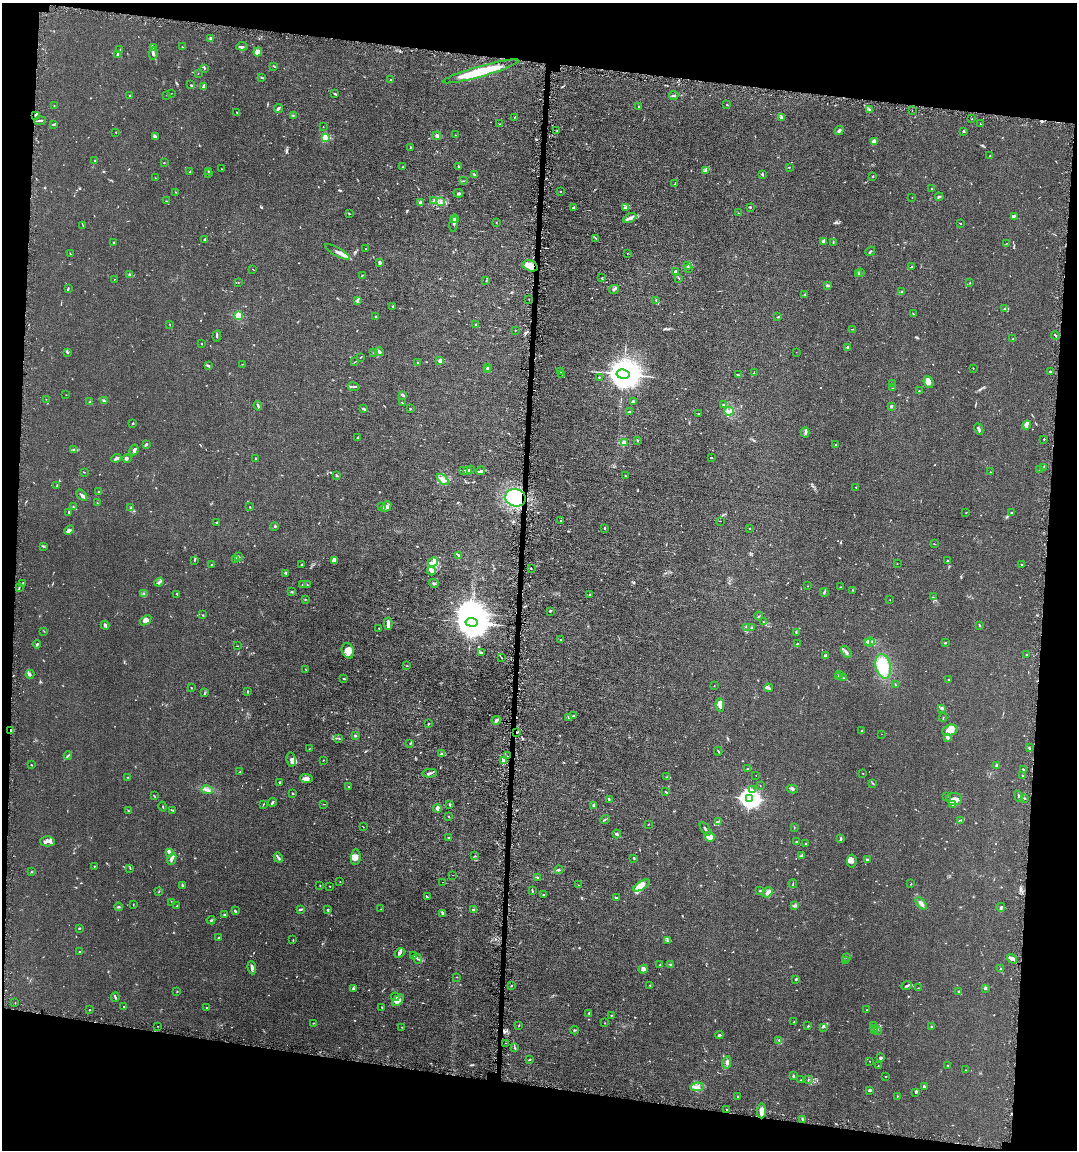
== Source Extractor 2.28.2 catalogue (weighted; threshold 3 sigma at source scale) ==
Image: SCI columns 219-4515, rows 1-4591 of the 4623 x 4591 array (HDU 1 of 3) = the unmasked area's bounding box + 8 px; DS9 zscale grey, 4 x 4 block average (1 PNG px = mean of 4 x 4 image px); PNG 1079 x 1152 px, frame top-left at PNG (2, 3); each listed source drawn as its Kron ellipse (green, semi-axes under 4 px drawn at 4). Shown black and unused: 16% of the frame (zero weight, under 4 of 8 exposures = <1% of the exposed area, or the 3 px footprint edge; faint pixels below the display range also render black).
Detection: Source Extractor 2.28.2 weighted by HDU 2 'WHT'. Background 0.0144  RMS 0.0024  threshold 0.00972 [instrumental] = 3 sigma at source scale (4.09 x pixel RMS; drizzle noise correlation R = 1.36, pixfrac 0.8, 0.05/0.05 arcsec/px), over >= 5 px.
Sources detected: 885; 9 too faint to see at this stretch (4 x 4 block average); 3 inside a brighter object's white glare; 13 cosmic-ray / hot-pixel residue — neither listed nor drawn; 31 coinciding with a brighter row at this scale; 60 inside a brighter listed object's ellipse — not listed separately; of the other 769, all 500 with FLUX_AUTO >= 0.468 (the completeness limit of this list) listed and drawn (269 fainter detections not listed), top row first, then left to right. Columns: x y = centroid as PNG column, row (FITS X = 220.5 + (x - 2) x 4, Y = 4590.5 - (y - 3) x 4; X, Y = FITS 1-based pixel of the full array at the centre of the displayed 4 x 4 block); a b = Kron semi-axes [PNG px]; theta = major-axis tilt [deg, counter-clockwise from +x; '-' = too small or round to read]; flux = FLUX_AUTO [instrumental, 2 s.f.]
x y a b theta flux
210 38 3 3 - 1.5
242 46 5 2 - 1.3
182 47 2 2 - 0.48
153 48 3 2 - 1.4
120 49 2 2 - 0.62
258 52 4 4 - 7.7
118 54 2 2 - 6.3
153 54 6 3 80 3
274 66 3 2 - 1.2
205 68 3 2 - 0.57
481 71 39 5 16 57
198 73 2 2 - 0.48
262 77 4 2 - 1.2
391 80 2 2 - 1.2
190 85 3 2 - 1.2
204 87 4 2 - 4.2
171 93 2 2 - 0.47
335 94 4 2 - 2
129 95 2 2 - 0.92
167 95 3 2 - 0.47
674 96 4 2 - 2.6
727 105 2 2 - 0.69
54 106 2 2 - 1.8
639 106 2 2 - 1.4
278 108 5 2 - 2.9
869 109 3 2 - 1.5
912 111 2 2 - 0.62
237 113 3 2 - 0.66
293 115 2 2 - 0.84
36 116 2 2 - 0.87
514 117 2 2 - 0.69
781 117 3 2 - 1.8
972 119 2 2 - 0.67
40 121 6 2 6 2.5
54 124 4 2 - 2
500 124 2 2 - 0.63
980 124 2 2 - 0.54
323 127 2 2 - 0.5
839 130 5 3 - 2.9
557 131 2 2 - 0.89
963 131 4 2 - 1.1
116 132 2 2 - 0.73
455 135 2 2 - 0.49
155 136 4 4 - 2.3
437 136 4 3 - 3.1
325 137 2 2 - 54
874 141 3 3 - 5.8
410 147 2 2 - 0.8
990 156 2 2 - 0.76
94 160 2 2 - 0.72
164 163 3 2 - 0.59
458 166 3 2 - 0.89
403 167 2 2 - 0.64
789 167 2 2 - 0.6
221 169 2 2 - 0.47
706 170 3 3 - 2.5
209 171 2 2 - 0.8
190 172 2 2 - 1.4
209 174 3 2 - 0.63
762 174 3 2 - 1.7
475 175 3 2 - 4.5
872 176 2 2 - 0.73
155 178 2 2 - 0.64
463 181 4 2 - 0.98
675 183 3 2 - 0.83
932 189 2 2 - 0.71
561 191 2 2 - 0.86
175 192 2 2 - 0.47
458 193 5 2 - 1.9
912 197 2 2 - 0.47
939 197 4 2 - 1.6
166 201 3 2 - 0.82
434 201 2 2 - 0.64
440 202 3 2 - 2
420 203 3 3 - 3.4
626 207 3 2 - 1.7
751 207 3 2 - 0.77
573 208 2 2 - 2
738 213 2 2 - 0.74
349 214 2 2 - 0.49
1014 216 4 2 - 1.8
630 218 7 4 28 4.8
455 220 3 3 - 3.2
496 222 2 2 - 0.54
454 223 9 3 83 2.9
960 223 2 2 - 0.78
83 226 4 2 - 0.94
596 238 2 2 - 0.99
205 239 2 2 - 1.2
823 241 2 2 - 5.2
114 242 2 2 - 2.4
833 242 3 2 - 0.77
1007 243 2 2 - 0.49
365 249 2 2 - 0.62
870 251 5 2 - 1.2
338 252 14 3 -29 6.9
627 253 2 2 - 0.58
70 254 3 2 - 1.1
380 262 3 2 - 3.1
530 266 8 5 -22 13
688 266 2 2 - 0.96
911 267 3 2 - 1.2
689 268 2 2 - 0.74
253 269 2 2 - 0.56
675 271 3 2 - 2
861 273 2 2 - 0.83
858 274 3 2 - 1.5
129 275 2 2 - 2.1
362 275 3 2 - 0.72
602 278 2 2 - 1
679 278 3 2 - 0.73
114 280 2 2 - 0.54
486 281 2 2 - 0.74
238 282 2 2 - 0.55
970 283 2 2 - 0.89
828 285 3 2 - 2.5
68 288 3 2 - 0.97
614 289 5 2 - 2.2
902 292 3 2 - 1.5
805 295 3 2 - 0.92
529 299 2 2 - 0.78
357 300 4 2 - 2
656 300 4 2 - 1.3
393 306 2 2 - 1.5
1004 309 3 2 - 1.6
913 314 4 2 - 0.77
238 315 2 2 - 66
376 317 2 2 - 1.5
778 317 3 2 - 1.2
169 324 2 2 - 0.51
475 325 3 2 - 2.3
853 329 3 2 - 0.55
515 330 2 2 - 0.87
1055 335 4 2 - 1.6
217 336 6 2 82 1.7
1013 338 3 2 - 0.99
202 343 2 2 - 0.74
848 347 2 2 - 2.6
374 352 2 2 - 0.53
379 352 5 4 - 3.1
796 352 2 2 - 0.59
67 353 2 2 - 1.1
361 357 3 2 - 0.62
440 361 2 2 - 14
354 362 2 2 - 0.57
418 363 2 2 - 0.59
242 364 2 2 - 0.49
209 365 2 2 - 0.93
488 367 3 2 - 3.3
973 368 2 2 - 0.79
487 370 3 2 - 1.3
1050 371 2 2 - 5
561 372 2 2 - 0.65
754 373 2 2 - 0.78
562 374 2 2 - 0.51
623 374 6 4 -10 5100
738 375 3 2 - 1.1
599 377 2 2 - 2.1
928 382 6 4 -66 5.9
892 384 3 2 - 0.69
353 387 5 2 - 2.4
893 388 2 2 - 0.52
919 391 2 2 - 0.74
66 395 2 2 - 0.55
403 395 3 2 - 3.4
46 399 2 2 - 0.48
104 401 3 2 - 1.4
633 401 2 2 - 3.1
90 402 2 2 - 0.98
402 403 2 2 - 0.96
723 404 2 2 - 0.49
258 406 5 2 - 2.5
891 406 2 2 - 3.8
363 409 4 2 - 2.3
410 409 2 2 - 0.9
729 411 5 2 - 3.1
629 412 2 2 - 6.8
698 414 2 2 - 0.66
133 423 2 2 - 1.2
1027 425 4 3 - 2.7
979 429 6 2 -64 3.9
805 432 5 2 - 2.3
357 438 2 2 - 0.62
1044 439 2 2 - 0.82
637 440 3 2 - 0.95
624 443 2 2 - 50
836 444 2 2 - 1.3
146 445 3 2 - 2.2
74 450 3 2 - 1.6
134 450 5 3 - 2.9
116 458 5 3 - 3.7
127 458 5 2 - 2.2
255 458 2 2 - 0.76
712 458 3 2 - 0.67
1043 467 2 2 - 0.66
1040 469 2 2 - 1.3
467 470 4 3 - 2
470 470 4 2 - 1.2
464 471 3 2 - 1.1
481 471 4 3 - 2.1
84 472 2 2 - 0.6
990 472 2 2 - 0.49
337 475 4 2 - 1.2
625 476 2 2 - 0.87
443 480 7 3 -43 6.1
57 486 3 2 - 1.1
856 487 2 2 - 0.64
98 492 4 2 - 0.99
82 495 7 3 -45 4.3
515 498 10 8 -15 220
97 503 2 2 - 0.75
382 506 2 2 - 1.6
73 507 3 2 - 0.96
131 507 3 2 - 0.95
250 507 2 2 - 0.57
386 507 6 2 50 4.2
69 512 3 2 - 1.5
966 512 3 2 - 0.51
1012 512 3 2 - 0.96
561 520 2 2 - 0.79
720 521 2 2 - 0.82
217 522 2 2 - 0.89
275 526 2 2 - 7.1
605 528 2 2 - 1.9
749 529 2 2 - 0.58
69 530 5 4 - 4.3
934 544 3 2 - 0.74
43 546 3 2 - 1.1
458 555 2 2 - 0.74
239 557 2 2 - 1
235 559 2 2 - 2.1
195 560 3 2 - 0.71
335 560 3 2 - 4.7
947 561 2 2 - 1.1
433 562 5 3 - 4.7
897 564 2 2 - 0.53
212 565 2 2 - 0.75
301 565 2 2 - 1.2
1022 565 2 2 - 0.86
531 569 2 2 - 0.49
431 571 4 3 - 5.3
285 573 3 2 - 1.1
159 582 5 2 - 2.5
22 583 2 2 - 0.64
434 583 5 2 - 1.6
303 584 2 2 - 0.97
307 584 2 2 - 0.58
808 586 2 2 - 0.54
840 587 2 2 - 0.51
19 588 2 2 - 0.65
853 590 2 2 - 0.75
292 591 3 2 - 1.6
824 592 4 2 - 1.8
144 593 2 2 - 0.63
177 594 3 2 - 0.87
590 595 2 2 - 1.2
933 597 2 2 - 0.77
305 599 2 2 - 0.59
890 600 2 2 - 0.63
550 611 3 2 - 1.3
203 615 2 2 - 0.55
759 616 4 2 - 0.68
146 620 6 4 36 5.4
471 622 6 4 -8 4400
763 622 2 2 - 0.51
388 623 6 3 87 4.8
105 625 4 3 - 3.1
980 625 3 2 - 1.1
747 627 2 2 - 0.67
752 627 2 2 - 0.69
379 628 2 2 - 0.91
44 631 2 2 - 0.58
796 632 2 2 - 0.69
561 640 2 2 - 1.1
870 642 4 2 - 1.7
867 643 3 2 - 2.3
945 643 2 2 - 1.3
37 644 4 2 - 1.7
797 644 2 2 - 2.1
237 646 3 2 - 0.55
348 651 8 6 -68 9
847 652 7 2 -51 3.3
481 653 3 2 - 1.7
1027 655 2 2 - 3.1
825 656 3 2 - 2.5
501 657 2 2 - 0.53
407 666 2 2 - 0.49
883 666 12 7 -76 46
306 670 3 2 - 0.65
30 674 4 2 - 1.7
840 675 2 2 - 0.95
839 677 3 2 - 2.4
844 678 3 2 - 1
344 679 3 2 - 1.1
948 679 2 2 - 1.3
896 685 3 2 - 0.92
714 686 2 2 - 0.5
191 688 3 2 - 0.55
769 688 4 2 - 4.8
247 692 2 2 - 1.7
204 693 3 2 - 0.89
720 705 7 4 -82 6.8
942 708 4 2 - 3.7
573 716 2 2 - 1.8
943 717 4 2 - 0.7
569 718 3 2 - 1
496 720 4 3 - 3.5
428 724 2 2 - 1.1
11 730 2 2 - 1.4
950 730 8 5 14 13
861 731 2 2 - 0.77
516 732 2 2 - 1.3
881 734 2 2 - 0.61
355 736 2 2 - 1.4
947 737 3 2 - 4.1
339 738 2 2 - 0.66
410 743 3 2 - 0.97
1029 748 2 2 - 1.3
309 749 2 2 - 0.49
718 751 4 2 - 1
441 754 3 2 - 1.5
68 756 4 2 - 1.5
507 756 2 2 - 0.56
291 760 7 4 -80 4.6
323 760 2 2 - 0.59
503 761 2 2 - 25
31 765 2 2 - 0.9
997 765 2 2 - 4.6
748 769 2 2 - 0.55
1023 769 3 2 - 1.1
240 772 4 2 - 1.4
429 773 7 2 3 2.7
863 773 2 2 - 1.3
756 775 2 2 - 0.55
1022 776 3 2 - 1
128 777 3 2 - 0.92
666 777 2 2 - 0.55
306 778 6 3 -7 4
279 782 2 2 - 1
873 784 2 2 - 0.52
348 786 2 2 - 1
760 786 2 2 - 0.53
793 789 6 3 -14 2.3
207 790 6 2 -9 2.9
752 790 3 2 - 1.8
666 792 3 2 - 1.1
293 793 2 2 - 1.2
154 796 2 2 - 0.48
946 796 2 2 - 1.2
1019 796 5 2 - 2.2
749 798 4 3 - 990
1025 798 2 2 - 1.3
954 799 8 6 -6 7.9
609 800 2 2 - 1.3
272 802 4 2 - 2.2
263 804 4 2 - 0.74
324 804 2 2 - 0.49
450 805 3 2 - 1.3
594 805 3 2 - 1.1
953 805 2 2 - 0.57
163 807 5 2 - 0.74
437 808 4 3 - 6.7
172 810 4 2 - 1.1
129 811 3 2 - 0.9
448 816 3 2 - 0.7
605 819 5 2 - 1.2
961 820 2 2 - 0.75
718 821 2 2 - 0.61
648 824 2 2 - 0.75
363 827 2 2 - 0.47
794 828 3 2 - 0.51
705 829 8 2 -59 2.6
617 834 4 3 - 2
710 837 5 4 - 10
449 838 2 2 - 0.91
841 839 4 2 - 1.5
47 841 7 5 1 4.9
797 842 3 2 - 1.1
806 843 2 2 - 0.72
170 853 3 3 - 3.3
802 855 2 2 - 2.4
474 856 3 2 - 0.81
356 857 8 5 84 7.8
278 858 5 2 - 2.1
634 858 3 2 - 1.3
172 859 6 3 65 4.1
867 859 3 2 - 1.2
852 861 6 5 - 4.5
94 866 2 2 - 0.7
130 868 2 2 - 0.77
559 870 4 2 - 1.4
31 872 2 2 - 0.91
452 875 2 2 - 0.61
537 877 4 2 - 1.4
340 882 2 2 - 0.63
443 882 2 2 - 0.84
793 884 4 2 - 0.95
911 884 2 2 - 0.74
182 885 3 2 - 1.3
320 885 2 2 - 0.76
579 885 3 2 - 0.53
642 885 9 3 31 11
330 886 2 2 - 0.5
532 890 3 2 - 0.87
760 891 2 2 - 0.69
158 892 3 2 - 0.82
768 892 6 3 56 5
543 895 2 2 - 1.1
427 897 2 2 - 1.9
616 898 3 2 - 1.6
172 902 4 2 - 1.1
921 903 7 3 -50 5.2
133 904 2 2 - 0.47
795 905 3 2 - 1.5
177 906 2 2 - 0.66
118 907 4 2 - 1.7
1001 907 4 3 - 2.6
328 909 2 2 - 0.88
381 909 2 2 - 0.57
300 910 3 2 - 1.2
474 910 3 2 - 2.6
235 911 3 2 - 1.4
442 913 3 3 - 1.4
224 915 3 2 - 0.94
211 920 4 2 - 1.7
79 928 2 2 - 1.1
218 938 2 2 - 0.95
293 940 2 2 - 0.94
667 941 2 2 - 0.63
79 952 2 2 - 0.91
400 953 6 2 42 2.3
414 955 2 2 - 0.84
847 958 2 2 - 0.49
417 959 5 2 - 1.4
1012 959 5 3 - 3.6
846 960 2 2 - 0.82
660 964 3 2 - 0.75
670 965 2 2 - 0.78
252 968 7 3 -84 3.7
643 969 5 4 - 3.4
1001 969 3 2 - 0.99
457 977 2 2 - 0.54
796 979 2 2 - 2.4
511 985 2 2 - 0.89
650 985 2 2 - 0.79
907 986 5 2 - 2.9
353 988 4 2 - 1.5
918 988 2 2 - 0.48
985 988 3 3 - 1.8
959 991 2 2 - 1.6
177 992 2 2 - 2
115 997 5 2 - 1.4
395 997 4 2 - 1.8
398 1000 7 4 46 6.9
15 1003 2 2 - 1
124 1007 2 2 - 0.95
207 1007 2 2 - 0.69
382 1007 2 2 - 1.2
90 1010 2 2 - 0.77
867 1010 2 2 - 0.63
589 1013 3 2 - 1.3
611 1015 2 2 - 0.55
794 1022 3 2 - 0.59
313 1023 2 2 - 0.64
605 1023 2 2 - 0.6
808 1025 3 2 - 0.96
158 1026 2 2 - 0.5
519 1026 2 2 - 0.66
873 1026 3 2 - 1.3
931 1026 2 2 - 1
402 1027 2 2 - 0.56
823 1027 2 2 - 0.53
875 1028 3 2 - 1.4
574 1030 4 2 - 1.1
874 1030 3 2 - 1.5
877 1030 2 2 - 0.47
719 1035 4 2 - 1.8
778 1040 2 2 - 0.57
505 1043 2 2 - 0.7
514 1047 3 2 - 1.3
880 1058 3 3 - 2.5
529 1059 2 2 - 1.4
870 1061 2 2 - 0.49
727 1063 6 2 78 3.2
878 1066 2 2 - 0.6
948 1066 3 2 - 0.78
965 1070 2 2 - 0.54
793 1076 2 2 - 4.9
886 1076 2 2 - 0.61
808 1079 2 2 - 0.76
801 1080 2 2 - 0.49
924 1086 3 2 - 2.3
697 1087 7 3 6 4.5
869 1090 4 2 - 1.9
916 1092 3 2 - 1.1
897 1096 2 2 - 0.66
737 1097 2 2 - 0.61
726 1110 2 2 - 0.99
761 1111 7 3 89 12
803 1120 2 2 - 0.88
Overlapping masked pixels (flux is a lower limit): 4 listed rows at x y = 530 266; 515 498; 11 730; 516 732
Diffuse or blended objects may show on this block-average render without a row.